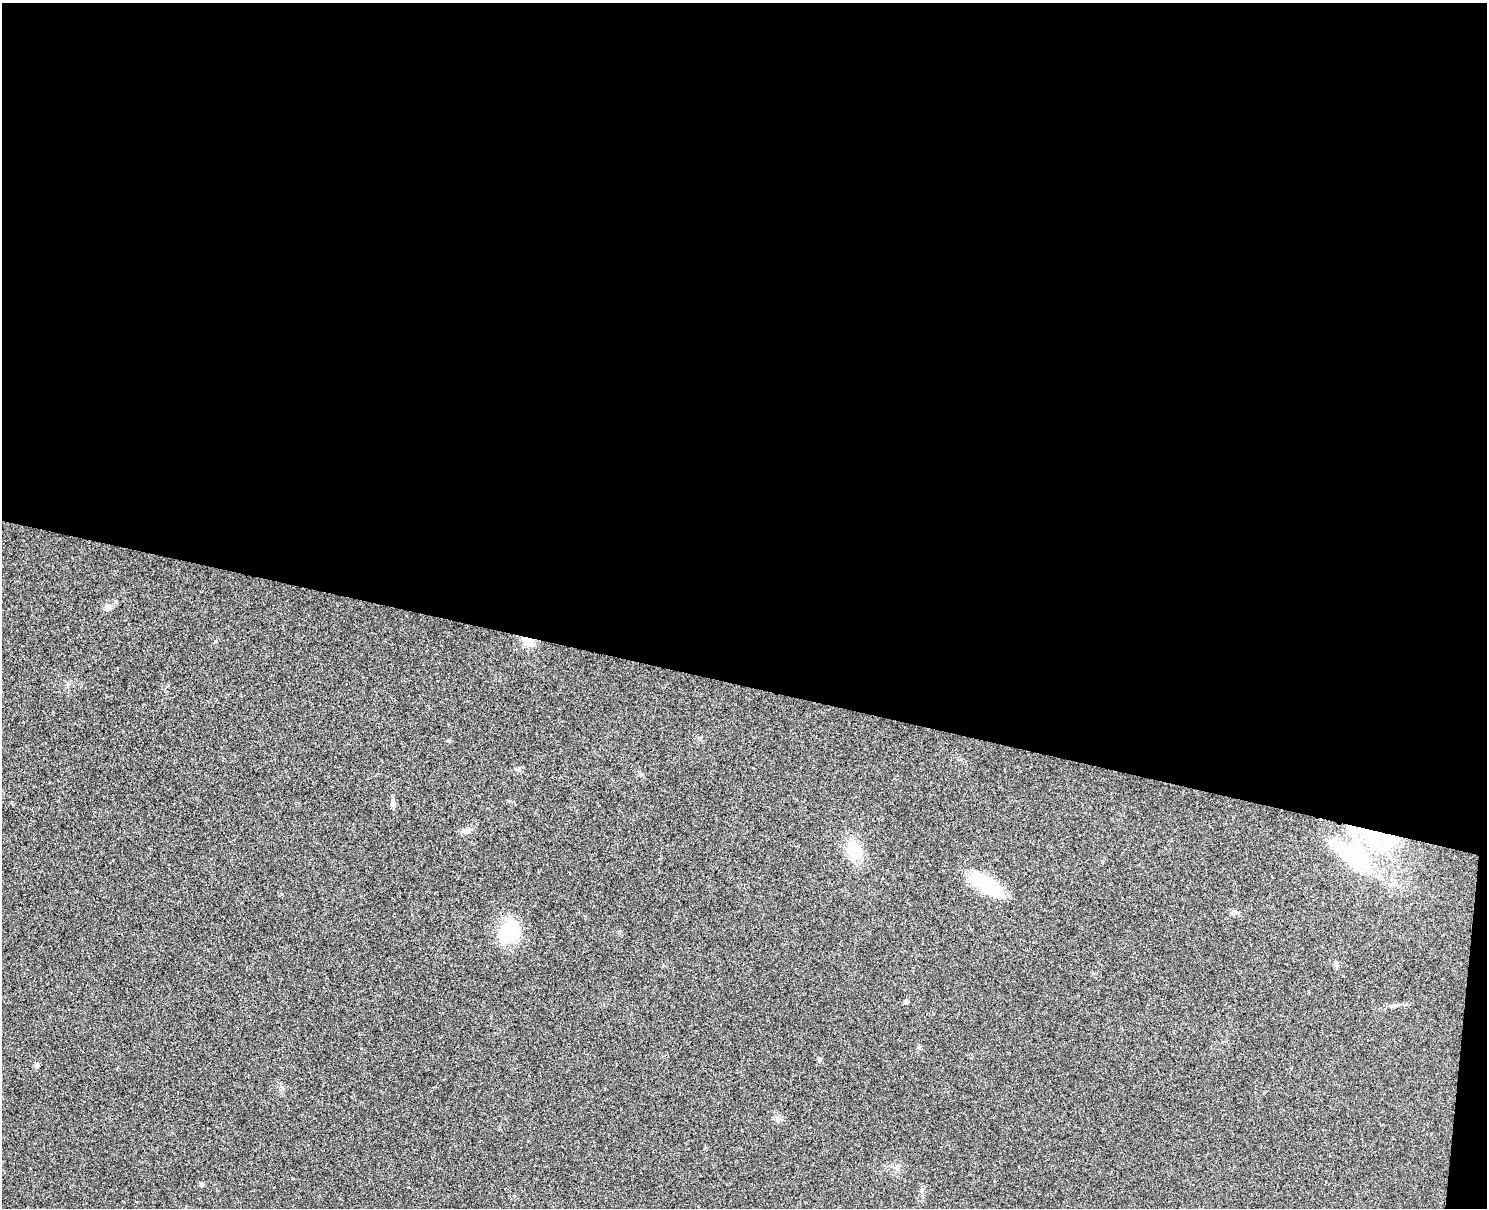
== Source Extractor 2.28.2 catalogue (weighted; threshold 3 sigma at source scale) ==
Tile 3 of 3 x 4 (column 3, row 1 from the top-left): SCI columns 3143-4627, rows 3634-4839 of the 4917 x 4852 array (HDU 1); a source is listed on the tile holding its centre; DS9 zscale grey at full resolution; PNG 1489 x 1210 px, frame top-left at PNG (2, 3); no overlay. Shown black and unused: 57% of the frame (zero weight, under 3 of 4 exposures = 6% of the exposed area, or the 3 px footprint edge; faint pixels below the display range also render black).
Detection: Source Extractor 2.28.2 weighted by HDU 2 'WHT'; one run over the whole footprint, this tile lists its part. Background 0.0314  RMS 0.0048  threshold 0.0215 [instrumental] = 3 sigma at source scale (4.5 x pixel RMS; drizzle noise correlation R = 1.50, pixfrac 1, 0.05/0.05 arcsec/px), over >= 5 px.
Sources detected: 17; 2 inside a brighter listed object's ellipse — not listed separately; the other 15 listed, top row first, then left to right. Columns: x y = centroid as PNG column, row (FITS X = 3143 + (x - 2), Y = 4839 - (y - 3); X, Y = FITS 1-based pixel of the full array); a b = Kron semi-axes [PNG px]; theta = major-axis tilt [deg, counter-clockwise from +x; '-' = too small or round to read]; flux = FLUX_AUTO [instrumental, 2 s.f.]
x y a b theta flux
108 607 11 8 19 2.8
528 641 13 10 -18 6.6
393 803 10 7 88 1.9
468 830 16 6 10 2.1
855 851 22 15 -56 16
1353 855 63 31 -36 57
986 884 41 14 -31 30
1234 912 8 6 2 1.3
509 931 30 21 65 24
1336 964 8 5 -89 1.1
906 1001 5 4 - 1.7
819 1059 5 5 - 0.88
37 1065 7 5 90 0.99
777 1119 10 4 -90 1.2
201 1184 5 4 - 1.4
Overlapping masked pixels (flux is a lower limit): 1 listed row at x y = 528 641
Unlisted compact peaks at least as high as the median listed source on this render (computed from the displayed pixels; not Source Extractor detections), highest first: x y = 449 740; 918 1047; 519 770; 215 641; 898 1169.